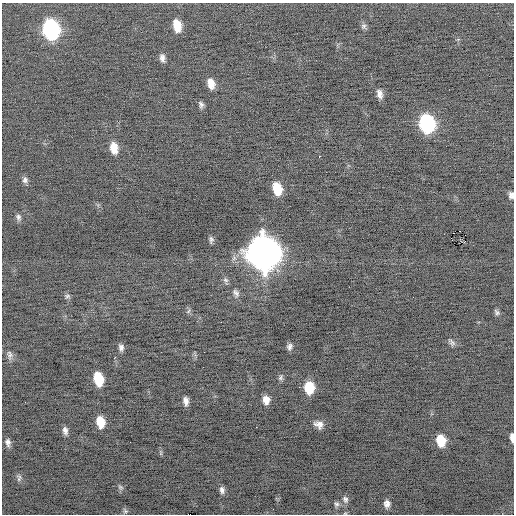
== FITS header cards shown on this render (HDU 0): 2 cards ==
NAXIS1  =                  512 / Axis length
NAXIS2  =                  512 / Axis length

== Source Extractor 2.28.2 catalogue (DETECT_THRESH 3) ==
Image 512 x 512 px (HDU 0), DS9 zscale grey, 1 PNG px = 1 image px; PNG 516 x 516 px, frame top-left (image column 1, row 512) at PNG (2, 3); no overlay
Background -0.153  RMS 0.7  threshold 2.11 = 3 sigma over >= 5 px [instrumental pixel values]
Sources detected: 48; all 48 listed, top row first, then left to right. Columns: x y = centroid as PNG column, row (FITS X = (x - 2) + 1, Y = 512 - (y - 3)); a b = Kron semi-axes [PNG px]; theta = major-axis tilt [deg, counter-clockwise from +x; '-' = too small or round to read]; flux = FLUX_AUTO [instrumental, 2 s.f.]
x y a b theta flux
177 25 11 7 -79 910
364 26 8 7 - 130
51 29 13 9 -78 9300
162 58 8 5 -80 200
211 83 10 6 -74 480
380 94 9 6 -77 250
201 104 8 5 -73 140
427 123 13 9 -77 6900
114 148 12 7 -79 630
319 156 3 2 - 430
25 180 8 7 - 150
277 188 11 7 -73 1200
511 195 8 6 -80 160
18 217 9 6 -72 140
460 231 2 2 - 1400
211 240 7 5 -85 120
263 252 16 13 -78 84000
225 280 8 6 -40 120
236 293 11 7 -61 190
67 296 7 6 - 110
188 311 8 3 46 60
497 312 9 6 -53 120
452 342 11 6 -47 140
121 347 8 6 -82 170
289 347 8 6 66 150
10 355 13 7 -82 210
115 357 3 2 - 41
280 378 7 6 - 100
98 379 11 7 -77 1500
309 388 10 8 -86 1300
266 400 8 6 -83 380
186 401 8 5 -85 240
100 422 10 7 -79 810
319 424 10 8 -22 290
256 427 2 2 - 130
65 430 9 5 -78 190
512 437 8 3 -85 210
441 440 10 7 -79 1000
8 442 9 6 -80 190
130 442 2 2 - 20
19 478 10 6 -89 140
120 487 8 5 -27 92
222 490 9 6 -80 170
345 499 9 7 -63 170
336 504 7 7 - 120
387 504 8 6 86 240
273 509 2 2 - 76
125 511 7 5 -38 89
At the frame edge (FLAGS 8, measured only in part): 2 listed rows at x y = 511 195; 512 437